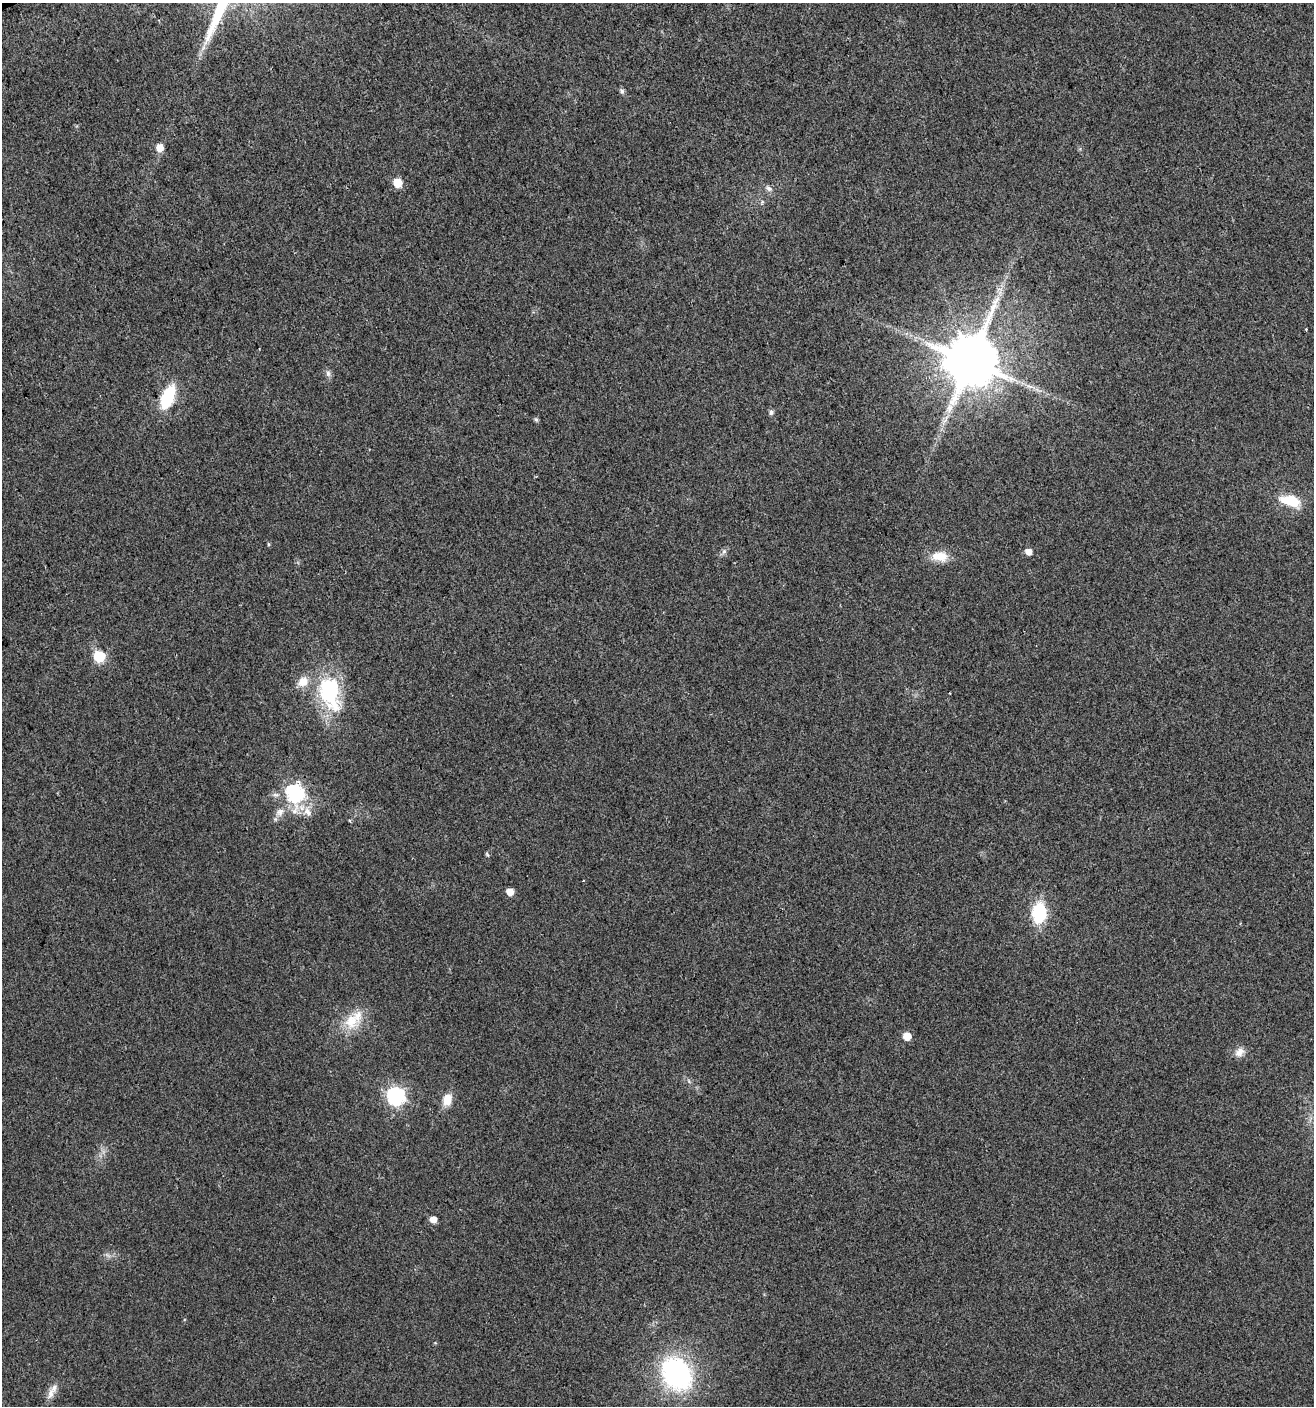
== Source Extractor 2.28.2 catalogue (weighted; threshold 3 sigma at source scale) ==
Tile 11 of 4 x 4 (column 3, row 3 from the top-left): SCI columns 2766-4077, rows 1405-2808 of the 5474 x 5618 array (HDU 1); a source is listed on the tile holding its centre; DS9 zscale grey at full resolution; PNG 1316 x 1408 px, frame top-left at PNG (2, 3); no overlay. Shown black and unused: <1% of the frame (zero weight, under 2 of 3 exposures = <1% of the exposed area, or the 3 px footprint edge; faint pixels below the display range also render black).
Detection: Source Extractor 2.28.2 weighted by HDU 2 'WHT'; one run over the whole footprint, this tile lists its part. Background 0.0185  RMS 0.0053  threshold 0.0238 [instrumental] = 3 sigma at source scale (4.5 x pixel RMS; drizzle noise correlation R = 1.50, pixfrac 1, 0.0396/0.0396 arcsec/px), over >= 5 px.
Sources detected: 36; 1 long thin detection or spike segment (spike, bleed or trail) — not listed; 2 inside a brighter listed object's ellipse — not listed separately; the other 33 listed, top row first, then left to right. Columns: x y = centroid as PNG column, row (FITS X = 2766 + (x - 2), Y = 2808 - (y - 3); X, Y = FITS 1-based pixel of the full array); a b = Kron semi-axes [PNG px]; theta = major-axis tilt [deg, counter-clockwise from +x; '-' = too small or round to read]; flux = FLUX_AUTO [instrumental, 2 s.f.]
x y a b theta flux
204 47 7 4 71 1.4
622 91 7 5 -71 1.5
160 147 6 6 - 6.3
398 183 6 6 - 12
769 188 8 6 -44 1.8
1306 330 3 3 - 0.49
970 361 14 13 - 4000
328 373 9 6 -64 1.7
1030 386 9 4 -9 1.9
168 397 17 9 66 38
771 412 6 5 - 1.6
536 419 6 5 - 1
1290 501 28 13 -15 15
268 544 5 3 - 0.59
724 551 6 6 - 1.4
1028 552 6 5 - 4
940 556 21 13 -5 9.1
99 656 6 6 - 44
330 692 47 26 -75 44
295 793 9 8 - 150
280 812 11 9 34 3.7
308 812 15 9 -52 5
487 854 8 3 -56 0.62
510 892 5 5 - 6.3
1039 913 18 13 86 30
351 1021 23 22 - 15
907 1036 6 5 - 9.3
1239 1052 13 10 42 4.1
396 1096 7 7 - 170
447 1100 13 10 73 7.4
433 1219 5 5 - 4.9
676 1374 31 23 -54 94
51 1393 19 8 74 4.4